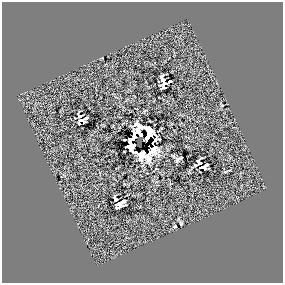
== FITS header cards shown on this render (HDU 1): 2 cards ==
NAXIS1  =                  281 /
NAXIS2  =                  281 /

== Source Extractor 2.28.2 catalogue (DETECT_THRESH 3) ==
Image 281 x 281 px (HDU 1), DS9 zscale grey, 1 PNG px = 1 image px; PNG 285 x 285 px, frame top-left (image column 1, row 281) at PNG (2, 2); no overlay
Background -5.22e-05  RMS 44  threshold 131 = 3 sigma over >= 5 px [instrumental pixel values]
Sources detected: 23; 3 with non-positive FLUX_AUTO (blend fragments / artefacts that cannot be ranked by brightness) are not listed; the other 20 listed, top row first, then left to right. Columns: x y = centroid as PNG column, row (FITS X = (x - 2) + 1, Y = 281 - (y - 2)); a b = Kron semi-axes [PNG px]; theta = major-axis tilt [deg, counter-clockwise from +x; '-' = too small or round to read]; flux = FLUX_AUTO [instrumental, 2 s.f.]
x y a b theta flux
162 76 5 3 - 4200
163 80 4 3 - 5000
169 81 4 2 - 2600
164 83 5 3 - 5100
164 87 4 3 - 2500
80 116 4 3 - 5100
86 118 4 3 - 4500
82 120 7 5 2 8100
134 138 9 5 50 30000
132 146 7 7 - 32000
144 155 16 8 -20 3100
178 159 7 3 34 4600
199 162 8 5 59 8900
206 165 4 3 - 5000
201 167 8 3 -7 5800
115 199 5 4 - 5100
123 201 5 4 - 7100
118 204 7 4 -33 7700
117 208 6 2 8 1900
175 226 3 2 - 2300
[3 non-positive-flux detections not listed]